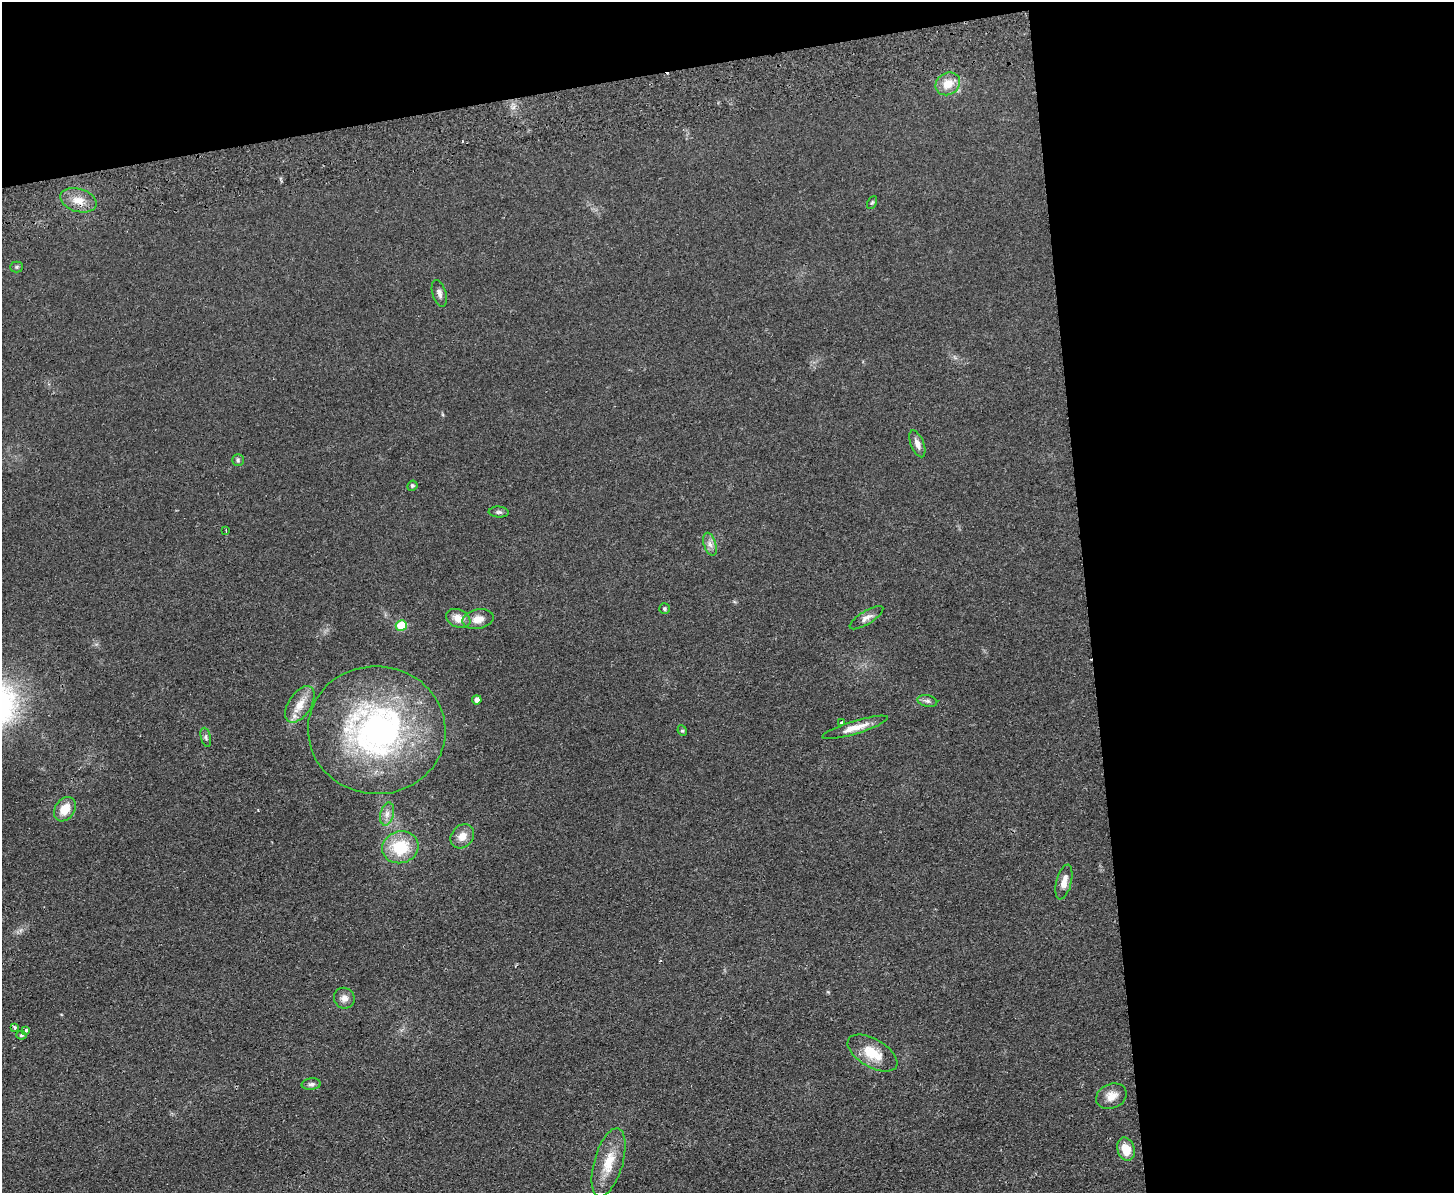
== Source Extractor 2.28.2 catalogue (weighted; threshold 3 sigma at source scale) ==
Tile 3 of 3 x 4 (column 3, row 1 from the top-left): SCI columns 3163-4614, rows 3631-4821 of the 4762 x 4877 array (HDU 1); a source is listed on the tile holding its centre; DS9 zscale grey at full resolution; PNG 1456 x 1195 px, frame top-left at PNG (2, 2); each listed source drawn as its Kron ellipse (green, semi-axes under 4 px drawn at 4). Shown black and unused: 31% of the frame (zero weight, under 2 of 3 exposures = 3% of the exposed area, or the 3 px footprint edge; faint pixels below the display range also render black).
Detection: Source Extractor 2.28.2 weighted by HDU 2 'WHT'; one run over the whole footprint, this tile lists its part. Background 0.084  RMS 0.0092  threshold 0.0414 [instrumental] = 3 sigma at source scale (4.5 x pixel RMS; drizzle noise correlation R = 1.50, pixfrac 1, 0.05/0.05 arcsec/px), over >= 5 px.
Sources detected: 40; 1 cosmic-ray / hot-pixel residue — neither listed nor drawn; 1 inside a brighter listed object's ellipse — not listed separately; the other 38 listed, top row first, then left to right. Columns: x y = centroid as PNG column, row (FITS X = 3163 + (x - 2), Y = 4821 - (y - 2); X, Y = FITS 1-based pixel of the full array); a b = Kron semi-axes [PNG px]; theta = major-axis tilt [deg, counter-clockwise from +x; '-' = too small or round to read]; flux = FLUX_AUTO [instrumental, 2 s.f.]
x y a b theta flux
948 84 13 11 33 13
78 200 18 11 -17 12
872 203 7 4 62 1.2
16 267 6 5 - 1.4
439 293 13 7 -73 3.7
917 444 14 6 -68 5
238 460 6 6 - 1.6
412 486 5 5 - 1.3
499 512 10 5 -4 2.3
226 530 3 2 - 0.81
710 544 12 6 -71 4.3
664 609 5 5 - 1.4
458 618 13 9 -24 9.3
866 618 19 6 32 5.1
478 619 16 9 12 8.5
401 626 5 5 - 33
477 700 5 4 - 5.7
927 701 10 5 -12 2.6
300 704 20 11 57 13
842 723 4 4 - 1.9
855 727 34 6 17 12
377 730 69 64 -4 260
682 731 5 4 - 1.2
206 737 10 5 -75 2.1
65 809 13 9 57 14
387 814 11 6 75 4.9
462 836 13 10 50 9
400 847 18 16 16 36
1064 882 18 7 75 8
344 998 10 10 - 5.1
15 1027 3 3 - 2.8
26 1030 3 3 - 3.7
21 1035 5 4 - 1.6
872 1053 27 14 -30 22
311 1084 9 5 5 2.6
1111 1096 16 12 23 9.4
1126 1149 12 8 -72 16
609 1162 35 14 74 23